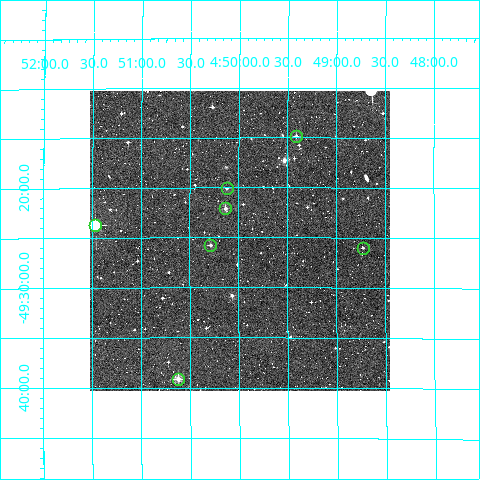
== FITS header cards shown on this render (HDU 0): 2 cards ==
NAXIS1  =                  300
NAXIS2  =                  300

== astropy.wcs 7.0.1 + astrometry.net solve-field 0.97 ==
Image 300 x 300 px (HDU 0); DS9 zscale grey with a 90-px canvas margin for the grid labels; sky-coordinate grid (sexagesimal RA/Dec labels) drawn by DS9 from the SOLVED WCS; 7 Tycho-2 reference stars matched to detected sources circled (green)
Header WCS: RA---TAN/DEC--TAN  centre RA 04:50:00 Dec -49:25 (72.50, -49.42 deg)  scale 6 arcsec/px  FOV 30.0' x 30.0'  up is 0 deg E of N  parity normal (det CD < 0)
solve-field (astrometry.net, Tycho-2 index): VERIFIED the header's WCS against the Tycho-2 star catalogue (verified at 2 index scales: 6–7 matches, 0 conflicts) and refined it, rather than solving blind
Solved WCS: RA---TAN-SIP/DEC--TAN-SIP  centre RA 04:50:00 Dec -49:25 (72.50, -49.42 deg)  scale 6 arcsec/px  FOV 30.0' x 30.0'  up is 0 deg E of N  parity normal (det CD < 0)
The solver's refit moves the header's centre by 2 arcsec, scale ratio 0.9993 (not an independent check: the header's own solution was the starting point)
Tycho-2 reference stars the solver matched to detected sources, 7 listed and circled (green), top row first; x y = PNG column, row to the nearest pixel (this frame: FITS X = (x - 93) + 1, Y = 300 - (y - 91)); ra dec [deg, ICRS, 3 dp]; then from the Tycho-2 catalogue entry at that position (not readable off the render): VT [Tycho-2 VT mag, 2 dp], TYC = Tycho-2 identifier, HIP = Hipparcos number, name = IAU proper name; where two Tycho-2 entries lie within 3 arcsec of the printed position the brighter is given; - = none
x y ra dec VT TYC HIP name
299 136 72.352 -49.247 11.85 8080-464-1 - -
230 188 72.530 -49.334 12.08 8080-620-1 - -
228 208 72.533 -49.368 11.33 8080-959-1 - -
98 225 72.867 -49.395 8.28 8080-1248-1 22572 -
213 245 72.571 -49.429 11.12 8080-465-1 - -
366 248 72.182 -49.433 12.40 8080-850-1 - -
181 379 72.655 -49.652 9.86 8080-412-1 - -